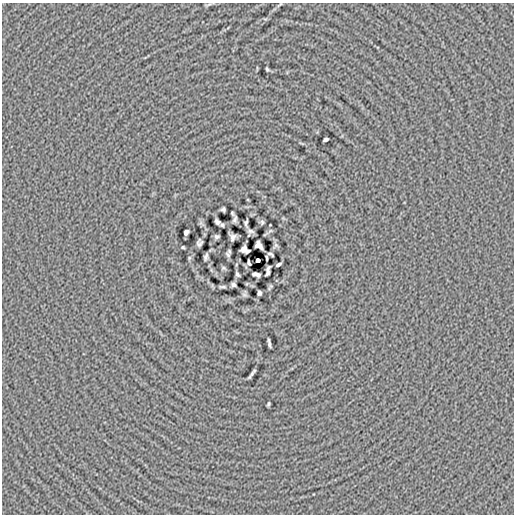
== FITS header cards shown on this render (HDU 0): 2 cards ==
NAXIS1  =                  512
NAXIS2  =                  512

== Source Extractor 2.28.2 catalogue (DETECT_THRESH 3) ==
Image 512 x 512 px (HDU 0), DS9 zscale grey, 1 PNG px = 1 image px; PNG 516 x 516 px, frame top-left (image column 1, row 512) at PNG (2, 3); no overlay
Background 1.19e-05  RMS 0.014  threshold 0.0425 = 3 sigma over >= 5 px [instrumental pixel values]
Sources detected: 39; all 39 listed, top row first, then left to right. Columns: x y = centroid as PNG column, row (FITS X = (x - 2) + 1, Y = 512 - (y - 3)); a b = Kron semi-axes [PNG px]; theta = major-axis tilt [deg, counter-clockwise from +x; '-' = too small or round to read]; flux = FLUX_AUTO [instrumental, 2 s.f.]
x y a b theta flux
209 4 11 3 14 1.6
279 5 10 3 30 1.5
267 69 4 3 - 1.3
326 139 5 3 - 2.1
223 209 4 4 - 1.8
232 213 5 2 - 1.2
235 219 6 3 68 1.8
217 222 6 4 -45 2.6
262 222 7 5 -88 1.4
246 223 7 3 84 1.8
222 225 3 3 - 1.3
251 231 6 3 -10 1.8
186 232 5 4 - 2.9
217 236 4 3 - 1.7
233 237 6 5 - 3
199 243 7 5 74 2.6
259 245 8 5 -48 4.7
276 245 8 6 46 1.4
183 247 3 2 - 0.99
245 250 8 6 -26 3.1
271 254 6 3 -30 1.5
228 255 7 4 -50 1.7
206 256 7 3 73 2.3
189 258 6 3 72 1.1
267 258 4 2 - 1.2
258 260 4 4 - 8.6
249 262 6 3 -76 1.4
278 264 5 3 - 2.2
223 268 7 4 -21 1.3
268 271 10 4 78 2.2
237 274 5 3 - 1.6
256 274 7 4 -16 3.3
233 285 4 3 - 1.8
223 287 13 4 0 2.6
259 293 5 4 - 2.1
244 295 8 4 -8 1.5
269 343 8 2 -79 2.4
251 375 9 2 51 2.2
268 404 4 3 - 1.2